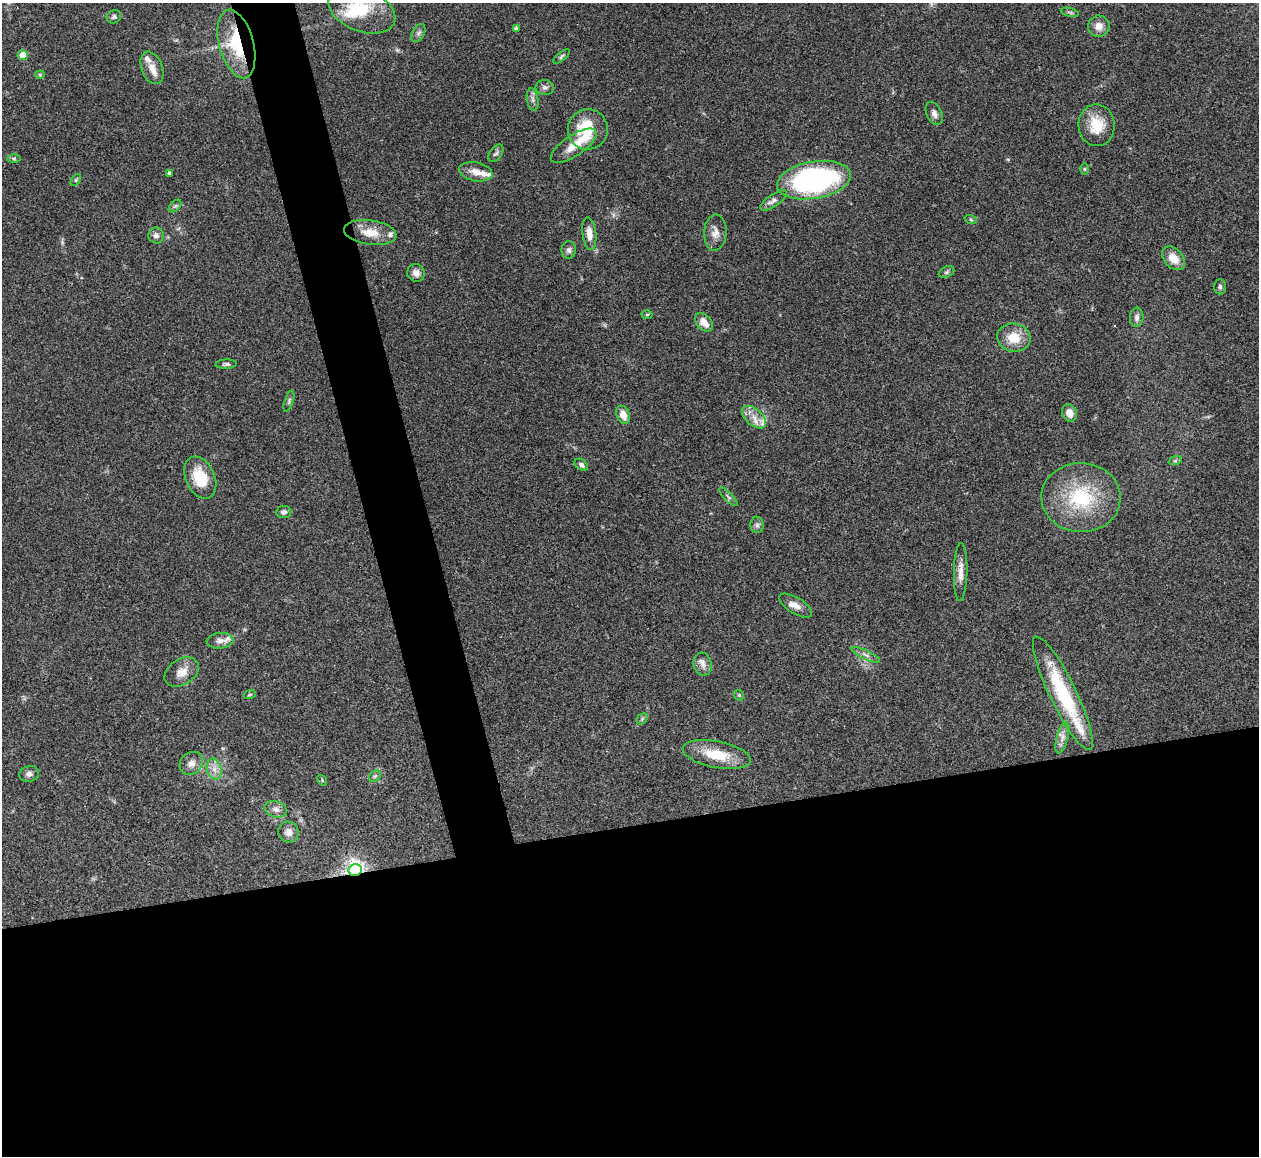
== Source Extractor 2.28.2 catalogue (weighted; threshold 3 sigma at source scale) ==
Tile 15 of 4 x 4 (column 3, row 4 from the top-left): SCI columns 2519-3775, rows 259-1412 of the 5033 x 5015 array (HDU 1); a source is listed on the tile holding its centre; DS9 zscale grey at full resolution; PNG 1261 x 1158 px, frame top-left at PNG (2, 3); each listed source drawn as its Kron ellipse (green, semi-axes under 4 px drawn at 4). Shown black and unused: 32% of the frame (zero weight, under 3 of 4 exposures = <1% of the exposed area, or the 3 px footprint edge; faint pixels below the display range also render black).
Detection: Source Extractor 2.28.2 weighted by HDU 2 'WHT'; one run over the whole footprint, this tile lists its part. Background 0.0492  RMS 0.0049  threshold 0.0219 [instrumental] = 3 sigma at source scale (4.5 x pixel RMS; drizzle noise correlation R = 1.50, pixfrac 1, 0.05/0.05 arcsec/px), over >= 5 px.
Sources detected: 80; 1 inside a brighter object's white glare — neither listed nor drawn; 7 inside a brighter listed object's ellipse — not listed separately; the other 72 listed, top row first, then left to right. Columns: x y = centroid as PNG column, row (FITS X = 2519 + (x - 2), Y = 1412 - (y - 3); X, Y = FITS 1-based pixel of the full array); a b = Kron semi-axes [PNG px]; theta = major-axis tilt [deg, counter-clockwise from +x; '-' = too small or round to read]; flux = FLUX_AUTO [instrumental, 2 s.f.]
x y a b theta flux
362 10 35 21 -21 24
1070 12 9 3 -13 0.85
114 17 7 6 - 1.2
1099 26 11 10 - 4.1
516 29 4 4 - 1.2
418 33 10 6 59 1.5
236 44 35 17 -75 28
23 55 5 5 - 9
561 57 10 3 39 0.88
152 68 17 10 -69 5.2
40 75 4 4 - 0.51
545 87 9 7 -7 1.6
533 99 11 5 -80 1.7
934 113 12 7 -64 2.6
1097 125 21 18 -86 13
588 129 20 20 - 19
574 146 26 10 33 8.5
496 153 10 6 55 1.3
14 158 6 4 0 0.73
1085 169 6 4 90 0.6
476 172 17 9 -12 4.7
169 173 3 3 - 0.84
76 180 7 3 54 0.63
814 180 37 18 10 110
773 200 15 6 35 2.2
175 206 8 4 44 0.92
971 220 6 4 -19 0.7
370 232 26 12 -7 9
715 233 18 11 87 4.3
589 234 16 7 -84 4.9
156 235 8 7 - 2.2
569 250 9 7 -89 1.6
1174 258 13 9 -48 6.4
946 272 8 5 27 0.98
416 273 9 8 - 3
1220 287 7 6 - 1.2
647 315 5 3 - 0.45
1137 317 9 6 85 1.9
704 322 11 7 -47 5.3
1014 338 17 14 -9 9.6
226 364 10 4 3 1.1
289 401 11 4 71 1
1070 413 9 7 -70 3.7
623 415 9 6 -66 5
754 417 14 8 -42 4.5
1175 461 7 4 19 0.79
581 465 7 5 -37 1.3
200 478 22 14 -65 16
728 497 12 3 -45 0.99
1081 498 39 34 -2 35
284 512 8 6 6 1.6
757 525 8 6 -89 1.4
961 572 29 6 89 4.6
796 606 18 8 -32 3.7
220 641 13 8 4 2.7
866 655 16 4 -25 1.8
703 664 12 9 -75 3
182 672 18 12 32 5.9
1063 693 63 13 -64 39
250 694 6 4 20 0.66
739 695 5 4 - 0.63
642 719 6 5 - 0.83
1062 738 16 6 75 3
717 755 34 13 -11 16
191 763 12 10 43 3.4
214 769 10 7 -76 3.2
29 774 10 7 15 2
375 776 6 5 - 0.89
322 780 6 4 -51 0.57
276 809 11 7 -18 2.5
288 832 10 10 - 3.7
355 870 6 6 - 220
Overlapping masked pixels (flux is a lower limit): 2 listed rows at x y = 236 44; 355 870
Isophote crosses this tile's border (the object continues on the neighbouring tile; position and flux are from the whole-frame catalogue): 1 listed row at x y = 362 10